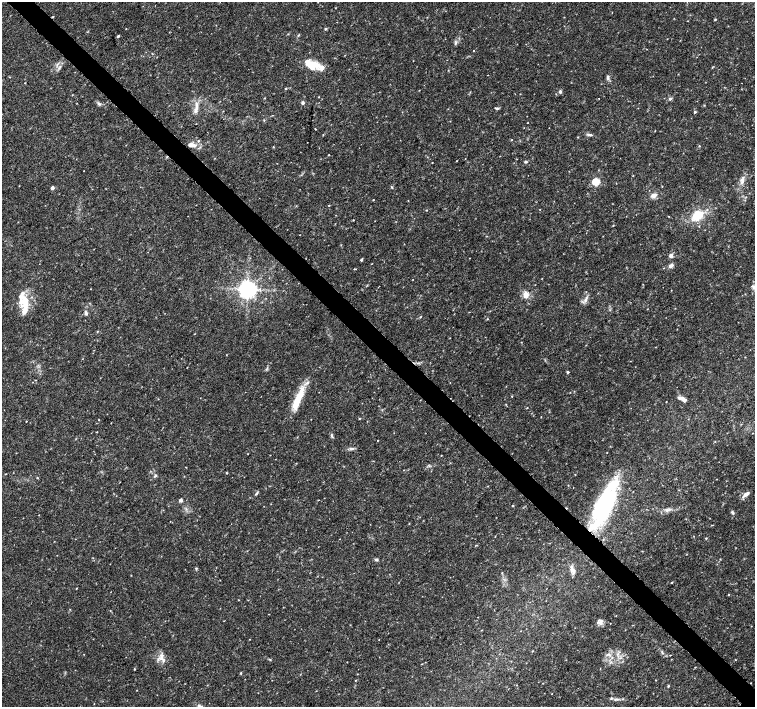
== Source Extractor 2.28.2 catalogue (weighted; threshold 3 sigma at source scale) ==
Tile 11 of 4 x 4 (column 3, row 3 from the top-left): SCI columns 3014-4518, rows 1568-2976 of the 6033 x 6019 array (HDU 1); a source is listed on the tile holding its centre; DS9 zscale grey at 2 x 2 block average (1 PNG px = mean of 2 x 2 image px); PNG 757 x 709 px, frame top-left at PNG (2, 2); no overlay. Shown black and unused: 4% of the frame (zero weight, under 3 of 4 exposures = <1% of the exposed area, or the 3 px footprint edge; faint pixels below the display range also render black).
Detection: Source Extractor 2.28.2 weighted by HDU 2 'WHT'; one run over the whole footprint, this tile lists its part. Background 0.0374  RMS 0.0037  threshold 0.0167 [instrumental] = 3 sigma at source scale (4.5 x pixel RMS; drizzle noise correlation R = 1.50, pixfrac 1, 0.0396/0.0396 arcsec/px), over >= 5 px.
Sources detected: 108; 1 inside a brighter object's white glare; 1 cosmic-ray / hot-pixel residue — not listed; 5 inside a brighter listed object's ellipse — not listed separately; the other 101 listed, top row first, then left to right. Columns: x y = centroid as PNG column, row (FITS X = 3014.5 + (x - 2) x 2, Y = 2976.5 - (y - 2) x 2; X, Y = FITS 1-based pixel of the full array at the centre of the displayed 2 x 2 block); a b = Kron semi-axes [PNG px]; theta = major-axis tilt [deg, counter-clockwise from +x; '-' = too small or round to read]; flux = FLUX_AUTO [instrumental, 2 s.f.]
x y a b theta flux
715 19 3 2 - 0.87
325 29 3 3 - 0.78
298 35 4 2 - 0.7
118 36 3 2 - 1.4
455 43 6 3 61 1.4
311 64 19 9 -18 17
60 67 4 2 - 0.93
608 78 7 4 -87 2.1
286 88 3 2 - 0.79
560 92 3 3 - 2.7
72 95 2 2 - 0.41
319 97 2 2 - 0.41
264 98 3 2 - 0.37
599 98 2 2 - 0.9
670 99 5 4 - 1.4
99 103 5 4 - 1.8
303 103 4 4 - 1.6
496 108 6 2 -23 1
196 109 15 4 75 5.6
695 112 3 2 - 1.2
589 134 8 3 -8 2
323 135 2 2 - 0.44
511 140 2 2 - 0.51
198 141 3 3 - 0.8
190 144 6 5 - 3.7
699 146 2 2 - 0.57
273 147 2 2 - 0.47
329 155 2 2 - 0.42
432 162 3 2 - 0.38
526 162 4 3 - 1.1
596 181 3 3 - 31
742 181 10 4 -89 3.6
392 187 4 2 - 0.68
52 188 2 2 - 4.7
654 195 7 6 - 4.1
373 200 2 2 - 0.36
427 210 2 2 - 0.52
697 215 12 8 39 19
669 216 2 2 - 0.35
353 220 2 2 - 0.47
613 225 3 2 - 0.5
671 255 6 5 - 2.3
361 260 2 2 - 2
671 265 6 4 36 2.8
354 269 3 2 - 0.49
754 287 11 5 3 5
247 289 4 4 - 630
526 295 8 6 -80 6.5
586 299 9 3 64 2.7
25 305 24 10 -87 19
86 313 6 4 -75 2
420 317 3 2 - 0.54
487 319 2 2 - 0.53
97 331 3 2 - 0.47
568 372 2 2 - 1.7
36 380 2 2 - 0.38
512 396 3 2 - 0.32
298 399 29 8 67 21
683 399 8 4 -36 4
666 402 2 2 - 0.31
527 408 3 2 - 0.5
359 418 3 2 - 0.52
26 421 2 2 - 0.47
97 432 2 2 - 0.38
332 435 6 3 -75 1.2
351 448 7 4 -3 2.1
607 452 2 2 - 0.33
441 455 2 2 - 0.32
186 467 2 2 - 0.36
404 470 2 2 - 0.35
227 473 2 2 - 0.62
155 475 5 3 - 1.4
256 494 5 3 - 1.1
746 494 10 4 38 4.2
180 500 4 3 - 2.3
606 505 57 14 69 93
513 506 2 2 - 0.61
667 510 4 3 - 1.7
732 512 5 3 - 1.5
409 523 3 2 - 0.38
706 538 3 2 - 0.63
376 560 5 3 - 1.3
196 568 4 2 - 0.81
572 569 8 4 -63 3.2
671 583 3 2 - 0.51
729 594 2 2 - 0.51
599 622 9 4 -15 3.2
610 623 2 2 - 0.27
250 639 2 2 - 0.3
662 652 6 2 -57 1.2
618 654 3 2 - 1.1
670 655 2 2 - 0.98
162 659 11 4 -45 4
270 659 3 2 - 0.64
134 669 3 2 - 0.5
241 673 3 2 - 0.83
356 680 3 2 - 0.39
668 686 3 2 - 0.69
137 690 3 2 - 0.31
616 699 8 2 3 2.1
199 706 7 5 -4 2.5
Isophote crosses this tile's border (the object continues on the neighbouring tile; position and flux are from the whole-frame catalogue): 2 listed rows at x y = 754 287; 199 706
Diffuse or blended objects may show on this block-average render without a row.